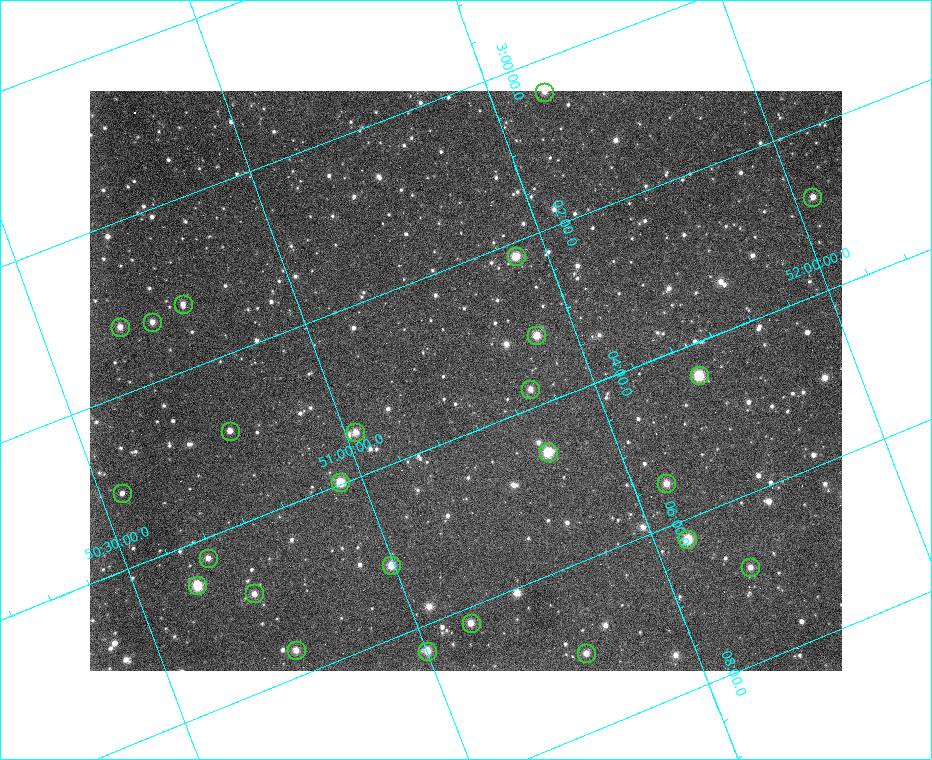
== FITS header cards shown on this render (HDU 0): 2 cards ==
NAXIS1  =                  752 / length of data axis 1
NAXIS2  =                  580 / length of data axis 2

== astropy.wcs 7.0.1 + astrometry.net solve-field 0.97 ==
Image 752 x 580 px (HDU 0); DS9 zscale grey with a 90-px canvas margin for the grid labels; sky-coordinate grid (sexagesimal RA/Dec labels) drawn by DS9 from the SOLVED WCS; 25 Tycho-2 reference stars matched to detected sources circled (green)
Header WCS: RA---TAN/DEC--TAN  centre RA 03:03:22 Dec +51:22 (45.84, +51.37 deg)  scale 7.39 x 7.13 arcsec/px (non-square pixels)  FOV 92.6' x 69.0'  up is -69 deg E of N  parity flipped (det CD > 0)
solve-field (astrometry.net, Tycho-2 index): SOLVED blind (the header's WCS was not the basis of the solution)
Solved WCS: RA---TAN-SIP/DEC--TAN-SIP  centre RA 03:03:23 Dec +51:16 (45.84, +51.26 deg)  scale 7.2 x 6.95 arcsec/px (non-square pixels)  FOV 90.2' x 67.2'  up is -69 deg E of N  parity flipped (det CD > 0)
** header WCS and blind solve DISAGREE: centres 6.41' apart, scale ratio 0.974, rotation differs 0 deg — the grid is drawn from the SOLVED WCS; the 'Header WCS' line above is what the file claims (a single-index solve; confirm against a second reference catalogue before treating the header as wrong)
Tycho-2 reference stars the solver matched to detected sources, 25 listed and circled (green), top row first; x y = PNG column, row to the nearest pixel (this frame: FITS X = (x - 90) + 1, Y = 580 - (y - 91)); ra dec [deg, ICRS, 3 dp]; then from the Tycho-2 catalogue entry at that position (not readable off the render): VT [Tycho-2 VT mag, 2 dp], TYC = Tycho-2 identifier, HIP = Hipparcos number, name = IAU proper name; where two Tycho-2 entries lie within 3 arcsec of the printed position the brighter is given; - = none
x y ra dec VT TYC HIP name
544 92 45.097 +51.605 10.04 3322-360-1 - -
812 197 45.709 +52.035 10.12 3322-1363-1 - -
516 256 45.543 +51.440 9.07 3322-669-1 14125 -
183 304 45.307 +50.785 10.33 3322-355-1 - -
152 322 45.324 +50.716 10.85 3322-30-1 - -
120 327 45.302 +50.652 10.16 3322-389-1 - -
536 335 45.795 +51.425 9.32 3322-616-1 - -
699 375 46.099 +51.700 9.39 3322-446-1 - -
530 389 45.943 +51.376 10.18 3322-800-1 - -
230 431 45.722 +50.786 9.85 3322-107-1 - -
355 432 45.867 +51.020 9.84 3322-2-1 - -
548 452 46.146 +51.366 9.12 3322-652-1 14309 -
340 482 45.992 +50.958 8.91 3322-223-1 14268 -
666 483 46.373 +51.564 9.69 3322-292-1 - -
122 493 45.778 +50.543 10.91 3318-717-1 - -
687 539 46.559 +51.564 8.63 3322-475-1 14425 -
208 558 46.059 +50.658 10.46 3322-866-1 - -
391 565 46.289 +50.994 9.41 3322-338-1 - -
750 567 46.714 +51.660 10.27 3322-678-1 - -
197 585 46.125 +50.619 9.70 3318-531-1 - -
254 593 46.212 +50.719 10.04 3322-915-1 - -
471 623 46.546 +51.102 9.84 3322-561-1 14420 -
296 650 46.421 +50.757 10.38 3322-385-1 - -
427 651 46.577 +51.001 10.34 3322-1411-1 - -
586 653 46.767 +51.295 10.10 3322-816-1 14490 -